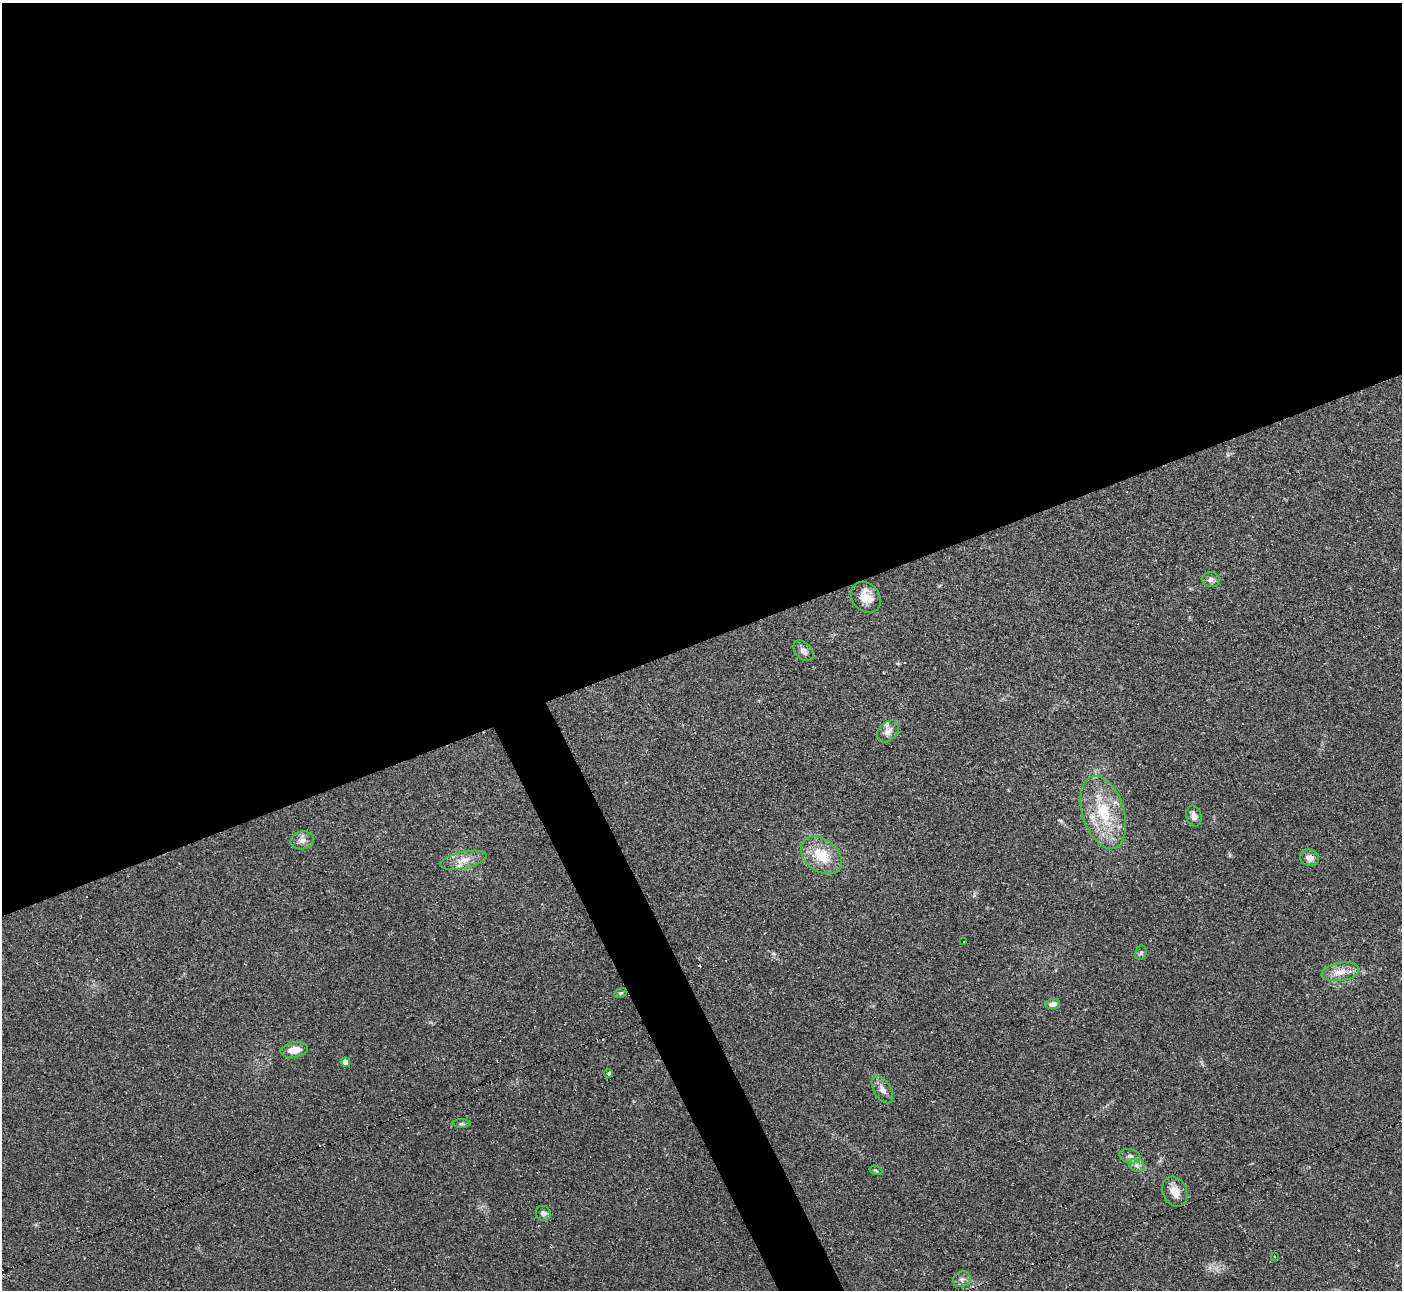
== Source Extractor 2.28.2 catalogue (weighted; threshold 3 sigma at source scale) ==
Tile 2 of 4 x 4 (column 2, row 1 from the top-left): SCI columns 1402-2801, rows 4020-5307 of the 5604 x 5592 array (HDU 1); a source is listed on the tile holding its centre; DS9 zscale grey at full resolution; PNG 1404 x 1292 px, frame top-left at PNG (2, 3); each listed source drawn as its Kron ellipse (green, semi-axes under 4 px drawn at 4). Shown black and unused: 52% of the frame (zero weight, under 2 of 3 exposures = <1% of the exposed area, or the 3 px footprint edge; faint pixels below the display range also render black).
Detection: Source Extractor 2.28.2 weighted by HDU 2 'WHT'; one run over the whole footprint, this tile lists its part. Background 0.0515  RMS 0.0057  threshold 0.0255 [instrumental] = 3 sigma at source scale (4.5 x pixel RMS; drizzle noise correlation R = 1.50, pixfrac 1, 0.05/0.05 arcsec/px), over >= 5 px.
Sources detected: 43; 13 cosmic-ray / hot-pixel residue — neither listed nor drawn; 3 inside a brighter listed object's ellipse — not listed separately; the other 27 listed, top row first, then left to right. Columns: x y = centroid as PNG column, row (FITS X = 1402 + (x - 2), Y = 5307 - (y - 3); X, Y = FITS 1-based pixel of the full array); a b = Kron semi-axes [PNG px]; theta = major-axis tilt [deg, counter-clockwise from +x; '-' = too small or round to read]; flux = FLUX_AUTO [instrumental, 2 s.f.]
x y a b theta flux
1211 580 9 7 -7 2.2
866 597 17 13 -47 7.5
804 651 12 8 -48 2.8
888 731 13 9 45 4
1103 812 37 21 -73 29
1194 816 10 7 -74 2.6
302 840 12 9 9 3.2
821 855 22 16 -38 16
1310 858 10 8 -24 4
463 860 23 8 12 6.3
964 941 3 2 - 0.44
1141 953 7 5 69 1
1340 972 19 9 9 6.9
621 993 6 4 21 0.91
1053 1004 7 5 11 3
294 1050 14 8 9 5.6
345 1062 4 4 - 6
609 1073 4 4 - 0.98
882 1090 15 8 -58 3.6
462 1124 9 4 0 1.1
1130 1156 11 7 -15 2.3
1137 1165 8 6 -22 2.1
876 1171 6 4 -20 0.75
1175 1192 15 12 -64 6.7
543 1213 8 7 - 2
1274 1257 3 2 - 0.7
962 1279 9 7 24 2.2